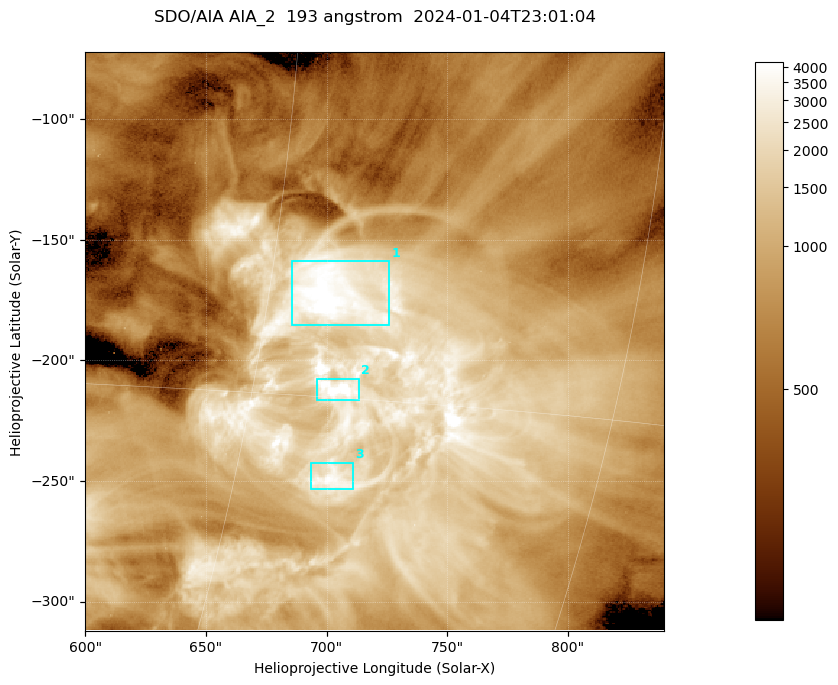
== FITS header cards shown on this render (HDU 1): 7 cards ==
TELESCOP= 'SDO/AIA '           / For AIA: SDO/AIA
INSTRUME= 'AIA_2   '           / For AIA: AIA_ATA1, AIA_ATA2, AIA_ATA3 or AIA_AT
WAVELNTH=                  193 / [angstrom] Wavelength
WAVEUNIT= 'angstrom'           / Wavelength unit: angstrom
DATE-OBS= '2024-01-04T23:01:04.843' / [ISO] Date when observation started; ISO 8
CTYPE1  = 'HPLN-TAN'           / CTYPE1; Typically HPLN
CTYPE2  = 'HPLT-TAN'           / CTYPE2; Typically HPLT

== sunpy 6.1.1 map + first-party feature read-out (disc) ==
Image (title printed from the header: SDO/AIA AIA_2  193 angstrom  2024-01-04T23:01:04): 400 x 400 px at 0.6 arcsec/px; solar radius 976 arcsec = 1627 px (partial field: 1.9% of the solar disc is inside the frame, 100% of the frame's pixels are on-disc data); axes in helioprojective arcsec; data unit not stated in the header (colour bar unlabelled)
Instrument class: DISC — disc imager (sunpy class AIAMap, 193 A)
Bright regions (active regions / flare kernels): reference = the on-disc median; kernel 3 px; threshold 5 sigma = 2310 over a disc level ~792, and >= 1.15x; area >= 160 px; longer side >= 5 px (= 3 arcsec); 3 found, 3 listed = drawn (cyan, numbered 1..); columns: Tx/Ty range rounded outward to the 2 arcsec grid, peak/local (2 s.f.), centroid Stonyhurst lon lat
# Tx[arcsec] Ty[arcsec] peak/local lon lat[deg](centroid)
1 686..726 -186..-158 7.5 +47 -12
2 696..714 -218..-206 7.1 +48 -15
3 692..712 -254..-242 5.3 +49 -17